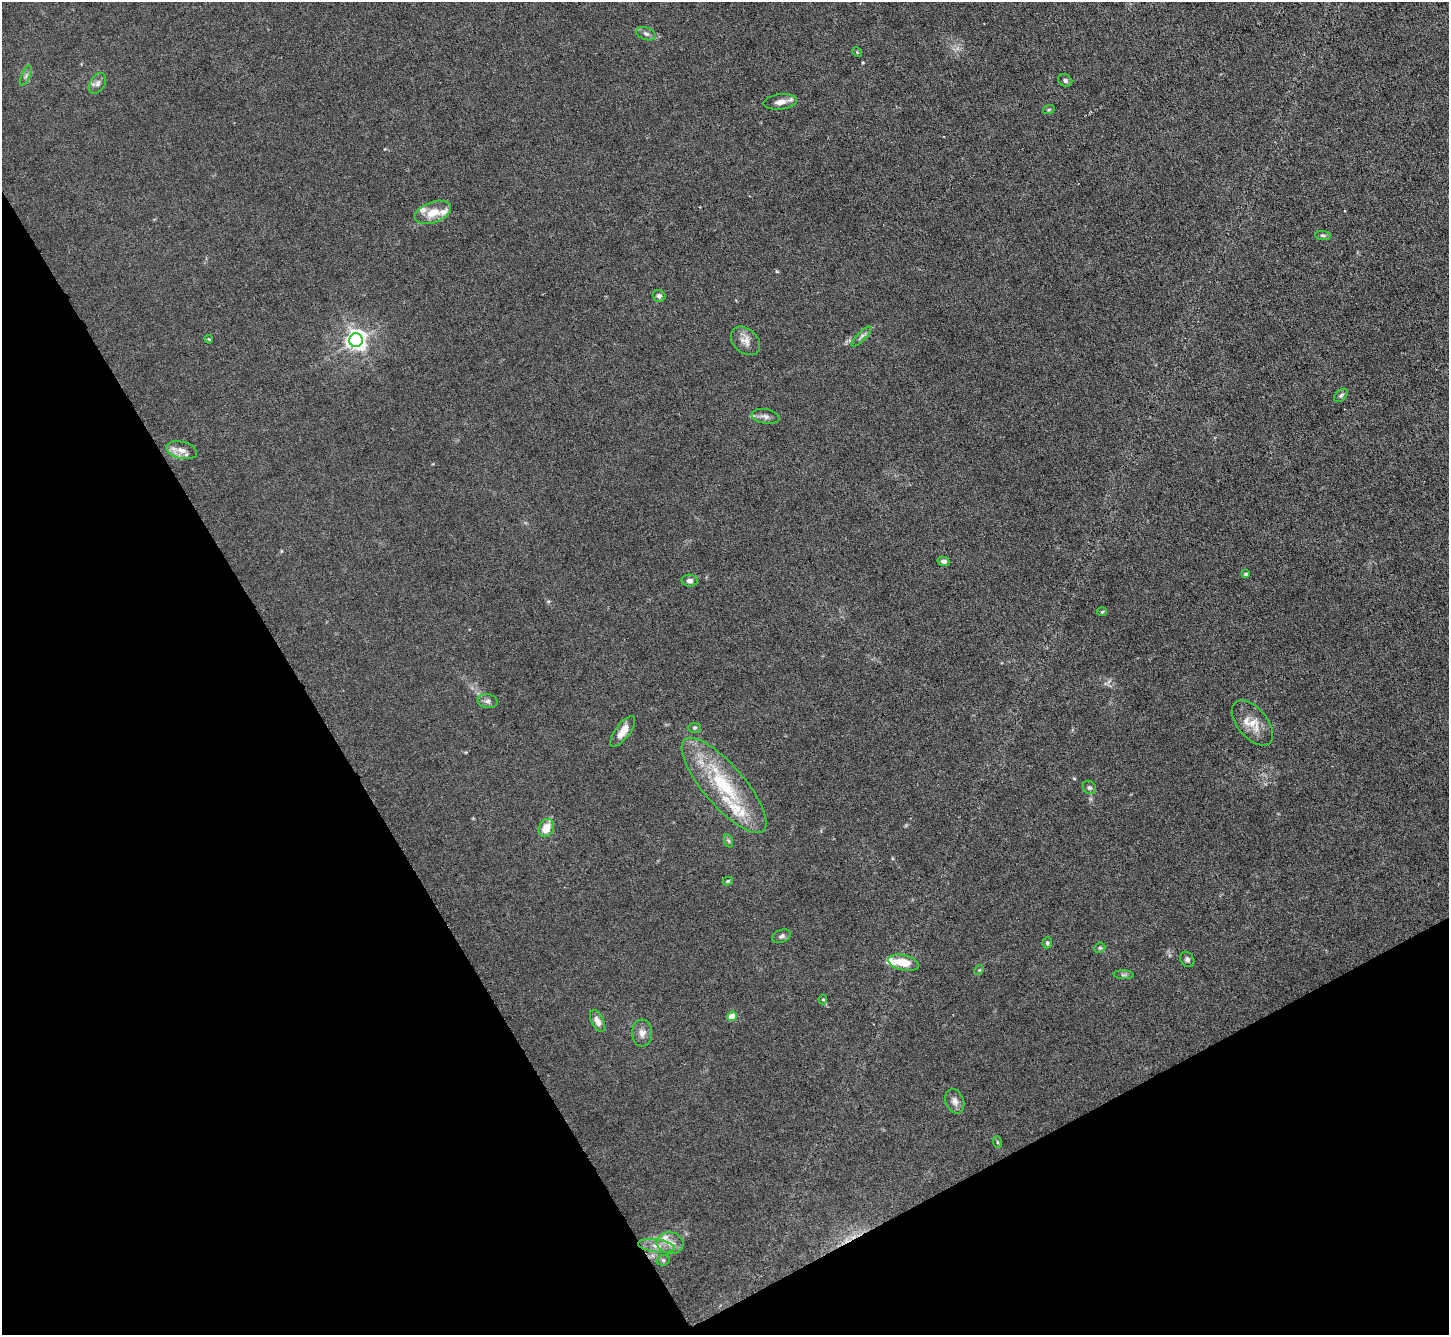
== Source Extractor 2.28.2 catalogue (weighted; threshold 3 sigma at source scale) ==
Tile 14 of 4 x 4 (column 2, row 4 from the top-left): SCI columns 1448-2894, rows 153-1485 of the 5787 x 5775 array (HDU 1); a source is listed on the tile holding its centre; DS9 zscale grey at full resolution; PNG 1451 x 1337 px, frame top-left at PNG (2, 2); each listed source drawn as its Kron ellipse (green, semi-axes under 4 px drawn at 4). Shown black and unused: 29% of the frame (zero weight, under 3 of 6 exposures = <1% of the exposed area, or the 3 px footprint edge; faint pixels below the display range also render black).
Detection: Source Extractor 2.28.2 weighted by HDU 2 'WHT'; one run over the whole footprint, this tile lists its part. Background 0.0245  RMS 0.0028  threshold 0.0115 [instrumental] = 3 sigma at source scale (4.09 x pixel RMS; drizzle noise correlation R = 1.36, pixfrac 0.8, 0.05/0.05 arcsec/px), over >= 5 px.
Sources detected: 53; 1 cosmic-ray / hot-pixel residue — neither listed nor drawn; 6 inside a brighter listed object's ellipse — not listed separately; the other 46 listed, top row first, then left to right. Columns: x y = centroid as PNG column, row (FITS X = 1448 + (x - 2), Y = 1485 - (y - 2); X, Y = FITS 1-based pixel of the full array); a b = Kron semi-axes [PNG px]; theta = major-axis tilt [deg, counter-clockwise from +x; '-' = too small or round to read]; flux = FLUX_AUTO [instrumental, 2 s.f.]
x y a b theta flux
646 34 10 6 -19 0.87
857 52 5 4 - 0.27
26 76 10 4 68 0.72
1065 80 7 6 - 0.71
98 83 11 7 59 1.1
780 102 17 7 6 2
1049 109 6 4 19 0.31
433 212 19 10 20 4.3
1323 235 8 4 -6 0.5
659 296 6 6 - 0.83
861 336 13 4 45 0.8
209 339 4 3 - 0.28
356 340 7 7 - 150
745 341 17 12 -43 2.5
1341 395 8 5 43 0.56
765 416 14 7 -9 1.3
182 450 16 8 -13 2.3
944 561 6 4 -14 1
1246 574 4 4 - 0.47
690 581 8 6 -3 1.1
1102 612 5 4 - 0.32
487 701 10 7 -12 0.92
1252 723 26 15 -50 4.6
695 728 6 5 - 0.41
623 731 18 7 54 3
724 785 60 20 -49 21
1089 787 7 6 - 0.64
546 828 9 7 63 3.8
729 841 7 4 -70 0.46
728 881 5 4 - 0.38
782 936 9 6 21 0.8
1047 943 6 5 - 0.52
1100 948 6 5 - 0.43
1187 959 8 6 -55 0.72
903 963 15 7 -13 5
979 970 5 4 - 0.31
1123 975 10 4 -2 0.55
823 999 5 4 - 0.33
732 1016 5 4 - 5.4
597 1021 12 6 -64 1.7
642 1033 13 10 -87 1.8
955 1101 12 9 -69 1.5
997 1142 6 3 -71 0.34
670 1243 13 10 -10 2.7
656 1246 19 6 -8 2.4
663 1260 6 5 - 0.46